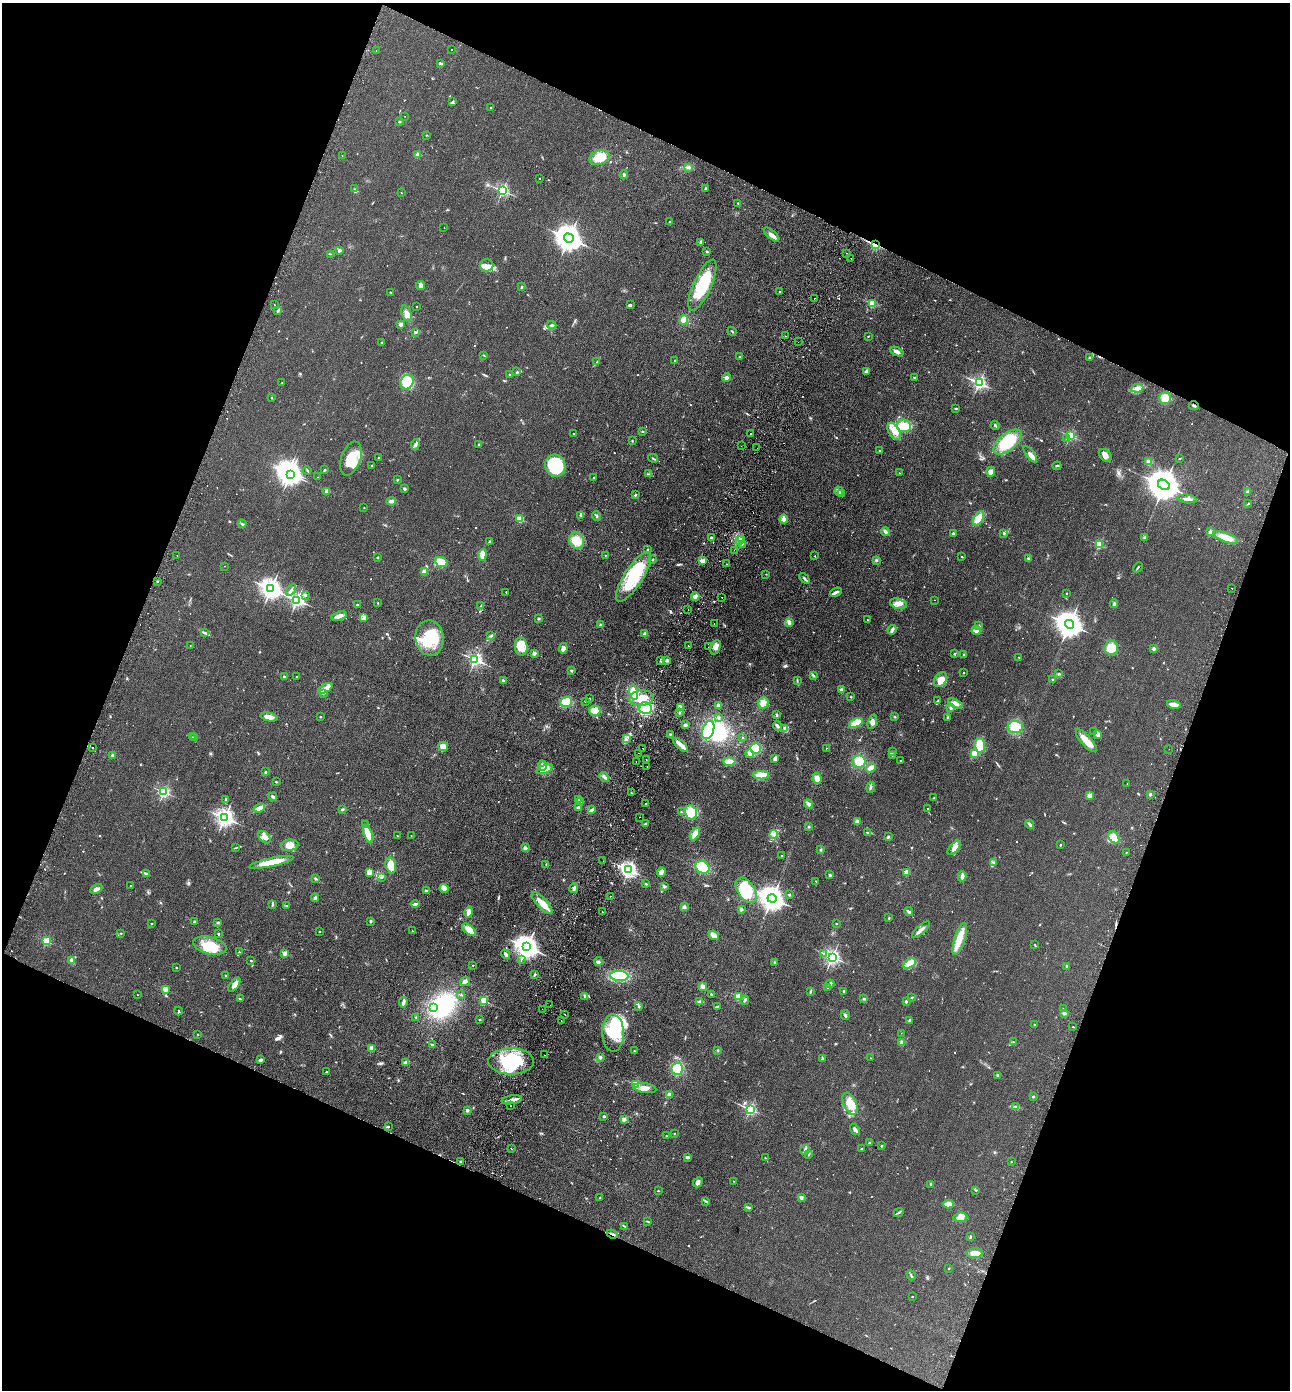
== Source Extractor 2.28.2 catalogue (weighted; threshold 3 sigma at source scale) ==
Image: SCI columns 195-5345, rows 26-5577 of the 5672 x 5603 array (HDU 1 of 3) = the unmasked area's bounding box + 8 px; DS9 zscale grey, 4 x 4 block average (1 PNG px = mean of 4 x 4 image px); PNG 1292 x 1392 px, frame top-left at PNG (2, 3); each listed source drawn as its Kron ellipse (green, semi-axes under 4 px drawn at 4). Shown black and unused: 42% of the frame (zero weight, under 2 of 3 exposures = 3% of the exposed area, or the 3 px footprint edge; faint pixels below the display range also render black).
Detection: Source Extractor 2.28.2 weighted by HDU 2 'WHT'. Background 0.105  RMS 0.01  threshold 0.0471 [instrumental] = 3 sigma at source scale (4.5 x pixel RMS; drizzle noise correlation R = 1.50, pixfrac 1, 0.05/0.05 arcsec/px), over >= 5 px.
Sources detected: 873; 4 too faint to see at this stretch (4 x 4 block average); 14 inside a brighter object's white glare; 20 cosmic-ray / hot-pixel residue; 2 long thin detections or spike segments (spike, bleed or trail) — neither listed nor drawn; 14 coinciding with a brighter row at this scale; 48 inside a brighter listed object's ellipse — not listed separately; of the other 771, all 500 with FLUX_AUTO >= 2.91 (the completeness limit of this list) listed and drawn (271 fainter detections not listed), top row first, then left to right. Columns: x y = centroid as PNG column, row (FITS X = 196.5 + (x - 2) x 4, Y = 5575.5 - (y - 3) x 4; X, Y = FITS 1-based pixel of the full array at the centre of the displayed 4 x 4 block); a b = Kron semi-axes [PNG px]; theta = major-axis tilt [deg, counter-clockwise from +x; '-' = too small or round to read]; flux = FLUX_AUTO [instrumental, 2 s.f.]
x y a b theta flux
452 49 2 2 - 4.4
376 51 2 2 - 3.7
440 63 3 2 - 13
453 101 3 2 - 5.6
490 108 2 2 - 3.3
404 116 2 2 - 3.2
399 122 2 2 - 27
426 135 2 2 - 8.1
342 155 2 2 - 3.4
418 155 2 2 - 89
600 157 10 7 17 99
688 167 3 2 - 7
624 175 4 2 - 7.3
539 179 2 2 - 3.8
355 189 2 2 - 3.1
705 189 2 2 - 3.9
502 191 2 2 - 1100
401 193 2 2 - 3.8
738 203 2 2 - 3.4
670 222 2 2 - 16
444 228 2 2 - 3.3
772 234 9 3 -40 23
569 238 5 4 - 8400
700 242 3 2 - 6.2
875 245 2 2 - 740
339 250 2 2 - 57
707 252 2 2 - 27
847 253 2 2 - 3.4
330 254 2 2 - 3.3
851 258 2 2 - 3
487 265 7 6 - 39
702 285 28 8 66 320
420 286 4 4 - 15
521 287 3 2 - 4.5
391 292 2 2 - 5.3
780 292 2 2 - 4.4
814 299 2 2 - 14
872 304 2 2 - 350
274 305 2 2 - 6.6
630 305 4 2 - 8.1
417 306 2 2 - 4.1
278 310 3 2 - 4.8
407 314 8 5 -70 30
684 320 5 4 - 60
401 324 2 2 - 110
552 325 4 3 - 8.8
732 331 5 2 - 5.9
415 332 3 2 - 11
785 336 2 2 - 42
868 336 2 2 - 9
382 342 2 2 - 3.2
798 342 2 2 - 4.1
897 352 7 3 -25 26
484 355 4 2 - 3.7
740 357 2 2 - 9.5
1090 358 3 3 - 9
675 360 2 2 - 6.7
597 362 3 2 - 4
866 371 3 2 - 19
517 372 3 2 - 6.4
510 375 2 2 - 14
726 378 4 3 - 15
914 378 2 2 - 25
407 382 8 6 52 110
282 383 2 2 - 3.4
979 383 2 2 - 1500
1137 388 6 3 7 22
272 398 3 2 - 4.2
1165 398 6 5 - 59
1194 405 5 2 - 9.9
955 408 2 2 - 3.7
995 425 5 2 - 6.8
904 426 7 6 - 100
643 431 3 2 - 5.3
894 431 9 5 -60 51
574 433 2 2 - 11
750 433 2 2 - 5.6
1070 436 2 2 - 690
1066 438 2 2 - 10
632 441 2 2 - 4.2
1007 442 16 8 39 260
479 444 2 2 - 7
415 445 5 3 - 12
741 446 2 2 - 3.1
757 448 2 2 - 3
879 450 2 2 - 3.4
1030 454 10 3 -53 36
1105 455 7 5 -47 40
351 458 17 9 70 150
378 458 3 2 - 4.9
653 458 5 2 - 6.5
1180 458 3 2 - 4
1149 462 2 2 - 180
371 466 2 2 - 5.7
555 466 11 10 - 490
1057 466 4 2 - 6.4
307 470 4 2 - 5
324 470 2 2 - 7.1
991 472 5 4 - 25
899 473 2 2 - 6.8
290 474 3 3 - 4400
648 474 3 2 - 5.8
318 477 2 2 - 3.5
593 477 2 2 - 8
397 480 2 2 - 21
1164 485 6 4 -31 16000
404 489 2 2 - 45
327 491 2 2 - 98
839 491 4 3 - 13
1248 492 2 2 - 41
842 494 3 2 - 5.5
635 495 3 2 - 5.9
1187 499 9 2 -7 19
391 501 4 3 - 20
1248 504 3 2 - 3
364 507 2 2 - 5.5
580 515 3 2 - 7.5
596 516 5 2 - 9.9
978 518 8 4 61 89
519 519 2 2 - 280
784 519 4 4 - 23
242 524 4 2 - 9.1
885 532 4 3 - 12
1210 532 3 3 - 14
953 533 2 2 - 49
1004 533 2 2 - 19
1226 537 13 4 -21 98
711 538 2 2 - 46
1145 538 3 2 - 5.8
741 539 2 2 - 4.1
739 540 2 2 - 3.9
576 541 8 7 - 95
490 542 2 2 - 39
742 544 2 2 - 5.1
1099 545 2 2 - 440
647 549 2 2 - 25
734 550 2 2 - 4.1
177 555 2 2 - 14
482 555 5 3 - 57
605 555 2 2 - 7.8
815 556 2 2 - 7.3
962 556 2 2 - 4.6
378 557 2 2 - 24
652 559 3 2 - 4.5
1028 559 3 2 - 4.8
876 560 3 2 - 5.8
702 561 4 3 - 26
441 562 6 4 -22 73
727 564 2 2 - 5.3
225 566 2 2 - 3.9
1138 567 5 2 - 5.4
424 571 2 2 - 140
766 574 2 2 - 3
633 577 29 9 57 350
804 578 6 2 -47 11
157 581 2 2 - 4.7
271 589 3 3 - 3900
1232 589 2 2 - 13
291 590 6 2 56 14
506 592 3 2 - 2.9
836 592 6 3 24 14
1067 593 2 2 - 10
306 595 2 2 - 3.3
695 596 4 3 - 25
722 597 2 2 - 12
297 600 2 2 - 1800
934 600 2 2 - 7.4
378 603 2 2 - 3
898 604 8 5 -16 37
1114 604 4 2 - 9.9
357 605 2 2 - 32
481 605 4 2 - 6.4
688 610 2 2 - 4.8
339 616 8 3 18 43
363 618 3 3 - 10
538 618 2 2 - 40
868 620 3 2 - 3.6
789 622 4 3 - 20
714 624 2 2 - 5.3
1069 624 5 4 - 8600
600 625 3 2 - 6.7
979 626 3 3 - 7
892 630 5 2 - 25
976 630 5 3 - 32
205 633 3 2 - 5.4
645 634 3 3 - 20
491 636 3 2 - 7.6
429 638 17 14 -82 200
190 645 2 2 - 4.3
688 646 2 2 - 4.3
521 647 9 6 -84 110
708 647 2 2 - 6.2
715 647 7 4 68 30
563 648 5 3 - 39
1111 648 7 7 - 83
1154 649 2 2 - 73
534 653 2 2 - 120
954 654 3 2 - 4.4
964 655 3 2 - 4.4
1019 657 2 2 - 3.4
475 659 2 2 - 1400
660 660 3 2 - 5.7
667 660 3 3 - 9.6
571 670 2 2 - 4.8
964 673 2 2 - 8.8
1059 674 2 2 - 6.5
813 675 4 2 - 8.7
297 676 2 2 - 13
284 677 2 2 - 46
797 680 2 2 - 3
940 680 8 5 58 82
1053 680 2 2 - 14
503 681 3 2 - 15
325 688 8 3 31 30
841 690 4 3 - 12
634 692 7 4 -75 100
323 693 2 2 - 5.1
851 697 3 2 - 3.2
641 698 12 8 7 110
589 699 3 2 - 4.7
585 701 2 2 - 9.3
937 701 4 2 - 7.4
566 702 6 5 - 100
763 703 5 5 - 40
955 703 7 4 -25 29
1174 704 7 3 -13 51
719 705 3 2 - 24
681 707 4 3 - 28
645 708 6 6 - 160
951 708 3 3 - 13
595 711 5 5 - 72
679 713 2 2 - 3.6
777 715 3 3 - 6.5
269 717 8 4 -13 41
320 717 2 2 - 14
895 717 2 2 - 3.8
948 717 3 2 - 6.8
719 718 3 2 - 4.7
872 722 7 4 73 26
856 723 7 4 27 82
685 725 3 2 - 12
777 726 5 2 - 14
1015 727 7 6 - 110
785 728 3 3 - 18
708 730 9 5 71 300
1093 731 2 2 - 2.9
670 734 3 2 - 4
1098 734 4 3 - 28
192 737 2 2 - 5.6
195 737 3 2 - 5.8
742 737 2 2 - 5.1
626 739 3 2 - 9.3
1086 741 14 5 -48 75
681 745 9 2 -42 59
980 745 7 5 -86 100
443 746 5 4 - 37
93 748 2 2 - 3
756 748 5 5 - 120
826 748 2 2 - 3.8
643 749 2 2 - 24
1169 749 2 2 - 4.3
892 751 3 2 - 5.9
639 753 2 2 - 6.5
974 753 2 2 - 220
750 754 4 3 - 22
113 755 2 2 - 62
892 756 2 2 - 3.8
646 759 2 2 - 3.3
775 759 3 3 - 21
729 761 6 3 0 69
859 761 6 6 - 110
900 761 2 2 - 4.3
636 762 2 2 - 3.5
542 765 5 4 - 21
647 766 2 2 - 3.5
871 768 5 3 - 31
545 769 8 4 21 73
265 772 2 2 - 26
761 775 8 3 1 88
604 777 5 3 - 16
817 778 5 4 - 31
276 782 2 2 - 6
1127 784 2 2 - 3.4
871 787 5 2 - 13
164 792 2 2 - 870
631 793 2 2 - 15
1150 794 2 2 - 43
1090 796 3 3 - 31
273 797 4 2 - 20
934 798 3 2 - 5.2
225 799 2 2 - 3.6
579 799 2 2 - 3.1
580 802 3 2 - 7
645 804 2 2 - 20
808 804 4 2 - 30
578 807 3 2 - 10
259 808 6 3 23 64
342 809 3 2 - 7.2
928 809 4 2 - 4.7
591 810 3 2 - 21
681 812 2 2 - 13
691 812 7 5 -74 94
639 817 2 2 - 6.9
225 818 3 2 - 2700
857 822 4 3 - 13
645 824 3 2 - 8.6
1030 824 4 2 - 13
365 825 3 2 - 5
809 827 2 2 - 3.6
868 833 3 2 - 6
368 834 9 3 -69 120
695 834 7 4 60 53
774 834 4 2 - 8.7
411 835 2 2 - 3.6
397 836 3 2 - 3.9
264 837 7 5 -49 33
888 837 2 2 - 13
1114 837 7 4 -51 64
290 845 9 5 7 45
1060 845 2 2 - 12
236 848 2 2 - 3.2
525 848 3 3 - 11
954 848 8 3 47 26
821 850 2 2 - 4.5
1126 852 2 2 - 7.8
782 856 2 2 - 17
603 861 2 2 - 3.1
271 862 23 4 12 170
993 863 2 2 - 3
546 864 2 2 - 4
391 865 8 5 -77 68
703 867 7 6 - 150
629 870 3 2 - 1400
369 872 4 4 - 18
661 872 4 3 - 36
907 872 2 2 - 170
146 874 3 2 - 30
830 875 2 2 - 40
962 876 5 2 - 25
381 878 2 2 - 3.7
315 879 3 2 - 6.1
816 881 3 2 - 2.9
646 884 2 2 - 4.6
130 885 2 2 - 3.6
664 887 4 2 - 7.7
444 888 4 4 - 56
574 888 5 2 - 16
96 889 6 3 28 19
746 890 14 8 -55 200
426 891 4 2 - 12
790 895 2 2 - 4.3
611 896 2 2 - 4.6
315 898 4 3 - 13
772 898 4 3 - 6900
542 903 14 5 -46 72
415 904 4 2 - 18
272 905 4 2 - 6.8
286 906 2 2 - 4
684 907 3 3 - 13
741 909 2 2 - 55
602 911 2 2 - 5.6
469 912 5 3 - 28
909 912 4 2 - 16
889 918 2 2 - 4.6
370 921 2 2 - 8.9
195 922 2 2 - 56
218 922 3 2 - 7.9
151 924 3 2 - 3.2
836 924 2 2 - 3.3
469 930 8 4 -40 59
921 930 11 3 42 28
319 931 2 2 - 14
412 931 2 2 - 8.1
121 933 3 2 - 3
218 934 2 2 - 9.5
714 935 5 3 - 36
960 939 17 5 72 91
46 941 2 2 - 430
1035 945 2 2 - 3.1
210 946 17 8 -13 170
527 947 4 3 - 5600
239 952 2 2 - 3.1
285 953 2 2 - 150
823 953 3 2 - 4.3
505 954 5 2 - 28
832 957 2 2 - 2000
522 959 2 2 - 3.1
72 960 4 3 - 16
251 961 2 2 - 8.3
598 961 4 3 - 15
774 963 2 2 - 4
910 963 7 4 30 75
473 965 2 2 - 12
1067 966 2 2 - 46
176 967 2 2 - 8.9
225 975 2 2 - 10
534 975 3 2 - 7.2
619 976 9 5 -4 250
465 981 5 4 - 26
830 984 4 2 - 16
234 985 8 4 52 26
703 987 4 4 - 29
828 988 2 2 - 4.5
165 989 2 2 - 210
811 991 3 2 - 6.8
844 991 2 2 - 27
711 994 3 2 - 5.4
137 995 2 2 - 4.6
461 995 2 2 - 3.9
585 996 3 3 - 8.6
739 997 2 2 - 280
912 997 2 2 - 6.2
240 999 3 2 - 5.4
864 999 3 2 - 8.2
745 1000 4 2 - 12
484 1001 2 2 - 390
906 1001 2 2 - 14
403 1002 5 2 - 20
700 1002 4 3 - 13
550 1005 2 2 - 3.3
717 1006 3 2 - 6.3
433 1007 2 2 - 520
638 1007 2 2 - 5.2
542 1009 2 2 - 4.7
1063 1009 2 2 - 11
178 1011 4 2 - 5.3
1064 1013 4 3 - 13
564 1014 2 2 - 7.2
845 1015 5 2 - 15
416 1018 2 2 - 3.3
480 1019 2 2 - 23
909 1020 2 2 - 6.3
561 1021 2 2 - 12
1035 1024 3 2 - 4.6
1073 1027 2 2 - 3.5
613 1033 19 11 -88 210
901 1033 2 2 - 3.6
198 1034 2 2 - 4.7
902 1042 2 2 - 130
1013 1042 3 2 - 4.1
432 1045 2 2 - 13
372 1048 2 2 - 190
718 1050 2 2 - 3.6
634 1051 2 2 - 14
545 1055 2 2 - 5.3
600 1057 2 2 - 73
822 1058 3 2 - 6.1
871 1058 2 2 - 5.2
261 1060 4 3 - 9.6
511 1061 23 13 0 340
406 1062 4 3 - 17
677 1069 6 6 - 130
326 1072 2 2 - 4.4
998 1075 3 2 - 6.3
636 1084 2 2 - 380
645 1088 11 5 -8 39
670 1095 2 2 - 170
1033 1097 2 2 - 21
512 1100 10 3 8 34
850 1104 11 6 -66 68
510 1105 2 2 - 21
1016 1107 3 2 - 9
750 1109 2 2 - 1100
467 1110 2 2 - 73
604 1116 2 2 - 34
624 1119 2 2 - 94
388 1127 2 2 - 16
855 1129 6 2 -54 25
674 1134 2 2 - 13
666 1136 2 2 - 3.7
870 1143 2 2 - 38
881 1146 2 2 - 22
511 1149 2 2 - 3.1
861 1149 2 2 - 14
805 1150 5 2 - 9
809 1154 3 2 - 5.5
687 1157 4 2 - 15
765 1158 2 2 - 4.3
460 1161 2 2 - 4.2
1011 1162 2 2 - 8.6
734 1181 2 2 - 5.2
698 1182 5 4 - 24
931 1184 2 2 - 16
976 1190 3 2 - 4
658 1191 2 2 - 3.7
801 1197 2 2 - 73
600 1198 2 2 - 4.3
706 1201 3 2 - 5.3
948 1204 5 3 - 49
749 1207 4 2 - 6.6
899 1212 5 2 - 10
960 1217 7 4 6 40
648 1222 4 2 - 5.7
625 1226 4 2 - 4.9
612 1234 5 2 - 12
970 1237 3 2 - 5
974 1253 8 5 5 51
949 1268 2 2 - 15
911 1275 5 2 - 6.9
912 1297 2 2 - 5.9
Overlapping masked pixels (flux is a lower limit): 3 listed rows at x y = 875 245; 1194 405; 612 1234
Diffuse or blended objects may show on this block-average render without a row.